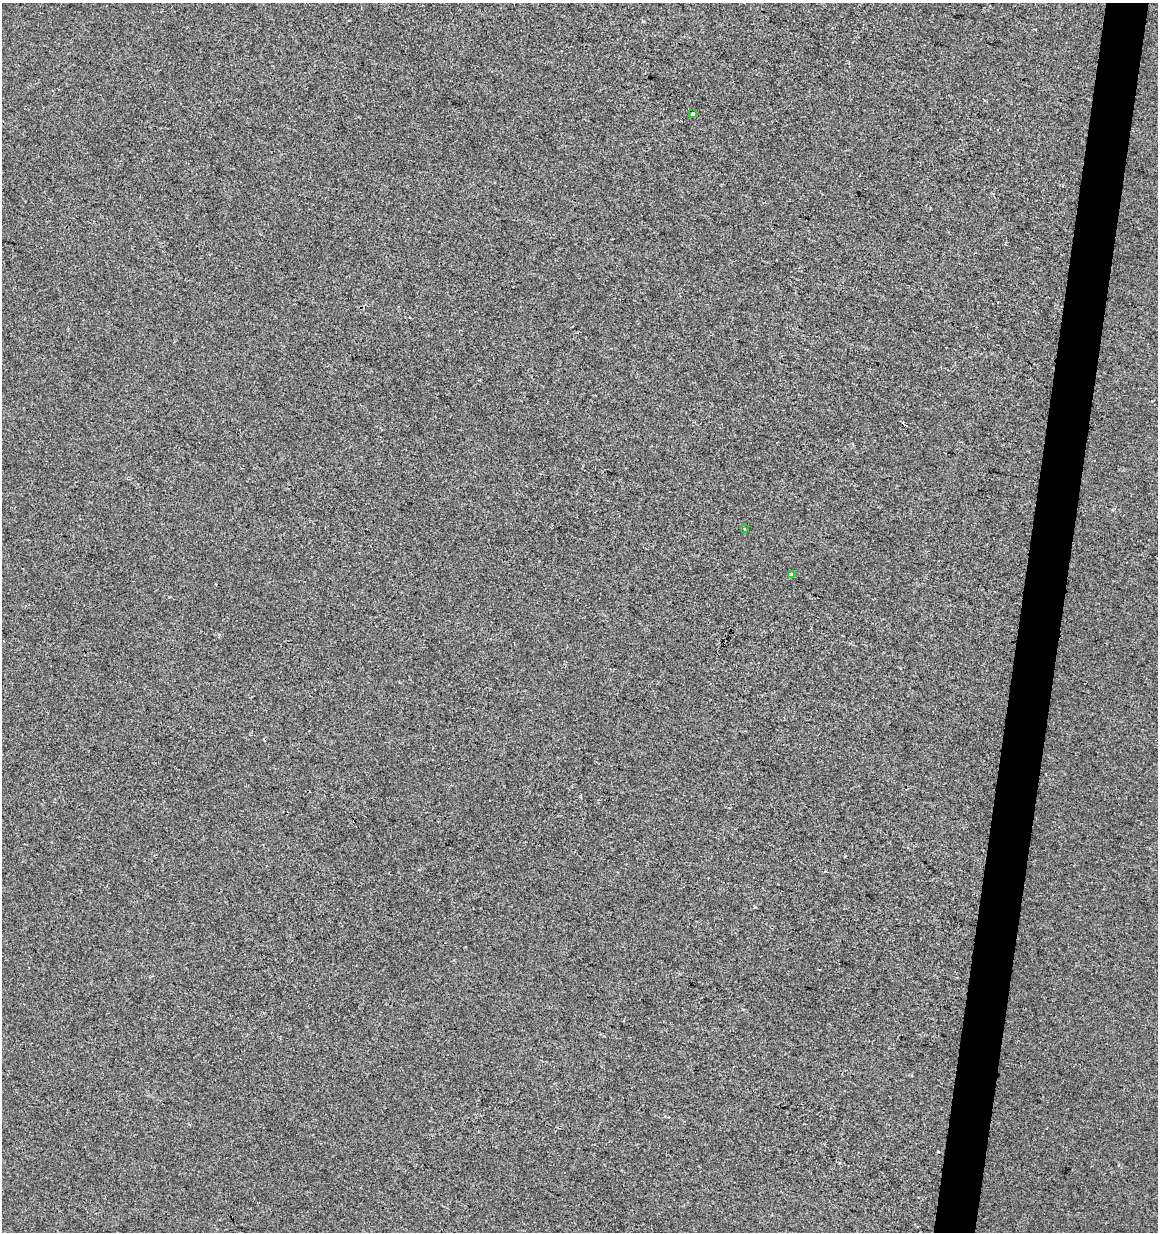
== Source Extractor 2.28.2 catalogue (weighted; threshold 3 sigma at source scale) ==
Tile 10 of 4 x 4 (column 2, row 3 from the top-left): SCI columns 1440-2595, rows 1231-2460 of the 5130 x 4927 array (HDU 1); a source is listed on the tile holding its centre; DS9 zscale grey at full resolution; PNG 1160 x 1234 px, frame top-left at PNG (2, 3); each listed source drawn as its Kron ellipse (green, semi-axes under 4 px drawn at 4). Shown black and unused: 4% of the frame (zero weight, under 2 of 3 exposures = <1% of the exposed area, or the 3 px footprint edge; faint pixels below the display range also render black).
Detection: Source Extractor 2.28.2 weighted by HDU 2 'WHT'; one run over the whole footprint, this tile lists its part. Background 2.04e-04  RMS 0.0042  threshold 0.019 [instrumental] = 3 sigma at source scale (4.5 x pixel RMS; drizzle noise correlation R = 1.50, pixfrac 1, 0.0396/0.0396 arcsec/px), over >= 5 px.
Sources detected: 5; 2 cosmic-ray / hot-pixel residue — neither listed nor drawn; the other 3 listed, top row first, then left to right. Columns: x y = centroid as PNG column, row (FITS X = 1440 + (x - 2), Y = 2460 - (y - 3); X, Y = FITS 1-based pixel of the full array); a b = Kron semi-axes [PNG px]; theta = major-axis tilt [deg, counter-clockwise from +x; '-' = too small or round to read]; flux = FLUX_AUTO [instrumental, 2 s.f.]
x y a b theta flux
693 114 3 3 - 4.6
744 529 3 3 - 0.8
792 575 4 3 - 4.5